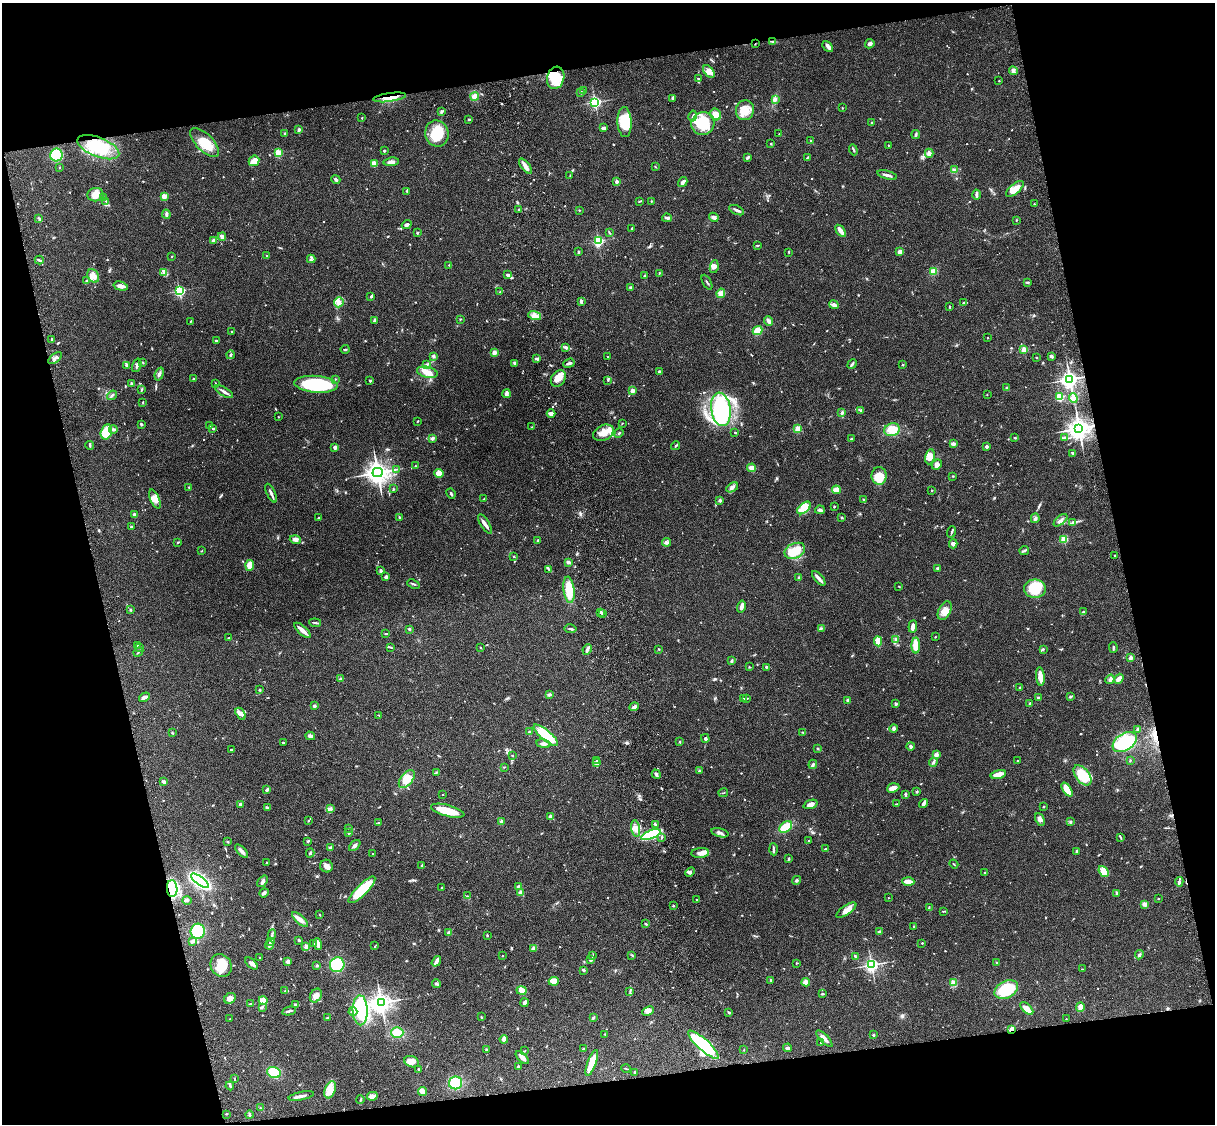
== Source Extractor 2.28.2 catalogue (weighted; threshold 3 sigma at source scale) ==
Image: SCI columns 122-4970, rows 277-4763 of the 5088 x 4926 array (HDU 1 of 3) = the unmasked area's bounding box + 8 px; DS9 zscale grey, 4 x 4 block average (1 PNG px = mean of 4 x 4 image px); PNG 1217 x 1126 px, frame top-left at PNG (2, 3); each listed source drawn as its Kron ellipse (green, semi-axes under 4 px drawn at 4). Shown black and unused: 25% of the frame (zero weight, under 3 of 4 exposures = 6% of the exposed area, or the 3 px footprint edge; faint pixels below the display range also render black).
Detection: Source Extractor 2.28.2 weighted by HDU 2 'WHT'. Background 0.09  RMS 0.0061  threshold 0.0276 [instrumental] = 3 sigma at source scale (4.5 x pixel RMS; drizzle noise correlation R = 1.50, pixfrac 1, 0.05/0.05 arcsec/px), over >= 5 px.
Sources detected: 820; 1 too faint to see at this stretch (4 x 4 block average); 2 inside a brighter object's white glare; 1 cosmic-ray / hot-pixel residue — neither listed nor drawn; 7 coinciding with a brighter row at this scale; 43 inside a brighter listed object's ellipse — not listed separately; of the other 766, all 500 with FLUX_AUTO >= 1.91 (the completeness limit of this list) listed and drawn (266 fainter detections not listed), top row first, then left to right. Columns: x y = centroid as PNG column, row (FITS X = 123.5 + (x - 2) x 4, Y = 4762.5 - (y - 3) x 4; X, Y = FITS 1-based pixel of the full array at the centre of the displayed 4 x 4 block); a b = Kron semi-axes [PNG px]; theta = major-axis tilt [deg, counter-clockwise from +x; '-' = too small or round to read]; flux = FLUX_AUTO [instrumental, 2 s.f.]
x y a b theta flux
773 41 3 2 - 3.2
755 44 2 2 - 2.2
870 44 5 4 - 10
828 46 6 3 -46 13
709 71 7 4 -54 21
1013 71 4 3 - 7.3
556 78 11 8 74 89
698 79 2 2 - 4.3
999 81 2 2 - 2.4
584 91 3 2 - 4.5
581 92 3 2 - 7.9
475 96 4 3 - 25
390 97 16 3 8 34
673 98 3 2 - 11
775 99 4 3 - 7.7
595 102 2 2 - 740
842 108 2 2 - 2.2
745 110 10 9 - 59
441 111 4 2 - 4.7
716 114 6 5 - 42
693 116 5 2 - 6.1
362 118 2 2 - 2
469 119 3 2 - 3.3
625 122 15 7 -87 110
872 122 2 2 - 12
703 123 12 11 - 160
604 128 4 2 - 10
299 130 4 3 - 6.4
285 133 3 2 - 3.4
437 134 13 11 -77 99
779 134 2 2 - 2
916 135 4 2 - 9
811 141 2 2 - 3.7
205 143 18 8 -45 70
770 144 2 2 - 2.2
888 145 2 2 - 4.1
98 147 22 9 -21 100
853 150 5 2 - 4.7
384 151 3 2 - 4.3
278 153 2 2 - 210
929 153 4 4 - 13
56 155 6 6 - 150
748 157 3 3 - 6
807 158 3 2 - 2.8
254 161 5 5 - 37
391 162 8 4 6 14
374 164 3 3 - 28
525 166 9 3 -52 28
60 167 2 2 - 2.4
655 167 3 2 - 2.2
954 170 3 2 - 3.9
887 175 10 2 -16 14
570 176 3 2 - 2.2
336 180 5 3 - 8.4
617 181 2 2 - 39
683 182 5 3 - 14
1015 189 11 5 40 38
407 191 4 2 - 3.3
95 195 8 6 9 29
976 195 5 2 - 13
164 196 2 2 - 100
103 198 2 2 - 2.9
106 201 2 2 - 2
639 201 3 2 - 2.5
651 201 2 2 - 4.6
1034 204 2 2 - 2
519 210 2 2 - 4.6
579 210 2 2 - 2
737 210 8 2 -26 10
166 214 4 2 - 5.6
714 217 5 4 - 13
39 218 3 2 - 3.4
667 218 5 3 - 7.8
1016 220 2 2 - 3.3
407 225 5 3 - 7
632 228 2 2 - 2.2
841 231 7 3 -53 19
417 233 3 2 - 3.2
610 233 3 2 - 2.2
222 237 4 2 - 18
213 240 3 2 - 4
598 241 2 2 - 500
758 245 2 2 - 2.6
579 252 3 2 - 5.2
789 252 3 2 - 2.6
900 252 3 2 - 27
172 256 2 2 - 5.2
266 256 3 2 - 3.6
311 259 4 2 - 3.9
39 260 4 2 - 5.2
449 265 2 2 - 3.1
714 267 6 4 82 13
934 271 4 3 - 25
163 272 3 2 - 3.3
659 273 3 2 - 2.5
508 275 3 2 - 12
93 276 7 5 -59 21
645 276 2 2 - 19
87 281 4 3 - 9.9
707 282 8 2 -61 4.6
1027 282 3 2 - 3.3
121 286 7 4 -15 14
630 288 4 2 - 5.4
179 291 2 2 - 580
500 292 4 2 - 3.6
721 293 5 4 - 18
371 297 4 2 - 3.8
581 301 3 2 - 13
339 302 5 4 - 15
963 302 2 2 - 2.8
834 305 5 3 - 15
949 307 3 2 - 2.9
535 315 6 3 -16 13
460 319 2 2 - 2.1
374 320 4 2 - 8.2
190 321 3 2 - 3.1
769 321 5 2 - 18
758 330 5 4 - 45
231 332 2 2 - 2.2
987 338 2 2 - 2.6
52 339 2 2 - 3
216 341 3 2 - 4.3
566 347 2 2 - 2.2
345 349 4 2 - 3.5
1024 350 2 2 - 120
494 352 3 2 - 22
230 355 4 2 - 7.1
433 356 3 3 - 5.2
607 356 2 2 - 2.9
1051 356 3 2 - 7.9
1036 357 2 2 - 2.2
55 358 8 3 37 12
537 359 4 2 - 6.8
143 362 2 2 - 2.4
515 363 4 2 - 8.5
569 363 6 2 21 9.9
426 364 2 2 - 3.2
852 364 5 2 - 6.5
137 365 7 2 71 8
903 365 2 2 - 9.6
126 366 2 2 - 2.1
427 372 10 5 -13 36
659 372 2 2 - 6
159 374 7 3 71 9.1
558 378 9 6 52 40
193 379 3 2 - 3.7
336 379 2 2 - 2
1070 379 3 3 - 1600
608 380 3 2 - 2.5
370 381 2 2 - 5
132 384 4 2 - 8.4
215 384 3 2 - 2.1
316 384 21 8 -5 300
1007 388 3 2 - 3.1
142 389 4 2 - 3.2
632 391 2 2 - 67
224 392 10 2 -31 14
506 394 4 2 - 18
987 394 2 2 - 2.1
112 395 5 2 - 5.1
1060 397 2 2 - 240
1073 398 5 4 - 22
143 402 3 2 - 2.3
721 409 17 9 -81 410
861 411 2 2 - 2.2
842 412 2 2 - 5.9
551 413 4 3 - 15
278 417 2 2 - 2.2
417 421 2 2 - 2.4
622 423 2 2 - 2
141 424 3 2 - 5.7
210 426 2 2 - 2.2
532 427 2 2 - 2.2
213 428 3 2 - 4.6
1079 428 4 4 - 2700
113 429 4 3 - 9.1
798 429 2 2 - 160
892 430 8 6 13 46
106 432 8 5 74 130
603 433 11 7 27 37
619 433 5 2 - 3.8
735 433 4 2 - 2.7
1065 437 2 2 - 2.8
432 438 4 3 - 5.6
1015 438 2 2 - 3.8
851 439 3 2 - 3.3
953 444 3 2 - 16
90 445 4 2 - 4.6
675 446 4 2 - 4
987 446 2 2 - 28
335 447 2 2 - 51
1073 453 2 2 - 3.7
930 457 7 5 79 25
937 465 5 4 - 16
415 466 2 2 - 2.7
752 468 4 3 - 36
396 469 3 2 - 2.5
378 473 5 4 - 2400
439 473 4 3 - 38
879 476 9 7 89 57
953 476 2 2 - 1.9
189 487 3 2 - 2.3
732 487 6 3 30 11
393 489 2 2 - 2.7
836 490 4 3 - 19
932 490 2 2 - 2.1
271 493 10 2 -65 14
451 494 5 2 - 4.7
155 499 10 4 -66 26
484 499 3 2 - 2.2
863 499 2 2 - 2.6
720 500 2 2 - 22
834 507 2 2 - 3.5
804 508 8 5 39 49
820 510 5 3 - 8.5
134 515 2 2 - 40
399 517 3 2 - 3
319 518 3 2 - 2.6
841 518 3 2 - 3.4
1035 518 5 3 - 9.9
1060 520 8 2 40 9.5
1072 523 2 2 - 2
485 524 11 3 -58 16
131 527 2 2 - 12
952 532 5 2 - 4.9
1064 539 2 2 - 210
295 540 5 3 - 14
538 541 2 2 - 17
178 542 4 2 - 2.8
666 542 4 2 - 7
953 544 4 3 - 14
202 551 2 2 - 2.2
795 551 11 7 24 83
1024 551 5 2 - 5.7
1114 555 2 2 - 5
514 556 3 2 - 1.9
568 562 4 2 - 7.2
250 565 5 4 - 38
549 569 4 3 - 5.1
938 569 3 3 - 10
381 571 3 3 - 5.9
386 577 4 2 - 9.4
799 578 4 2 - 5.1
819 578 9 3 -49 15
413 584 6 2 -23 6.3
899 586 3 2 - 2.7
1035 589 11 9 0 120
569 590 13 5 -84 79
741 606 6 2 77 18
130 610 3 2 - 3.8
945 611 10 6 64 30
601 612 2 2 - 3.4
1083 612 4 2 - 4.9
603 614 3 2 - 2.3
315 623 6 2 -7 5.8
913 626 6 2 84 20
821 628 2 2 - 2.6
409 629 3 3 - 3.4
571 629 6 2 -10 6.1
302 630 10 2 -43 30
386 634 3 2 - 2.6
935 637 3 2 - 1.9
229 638 4 2 - 4.7
896 639 4 2 - 5.2
878 641 5 4 - 35
916 645 8 4 90 58
137 646 3 2 - 4.5
139 647 3 2 - 3.9
390 647 4 2 - 3.1
1113 647 5 2 - 6.9
480 648 2 2 - 2.3
659 649 2 2 - 2.6
1043 649 4 2 - 4
587 650 5 2 - 11
138 652 5 2 - 4
1131 658 2 2 - 17
732 661 4 2 - 6.2
749 667 2 2 - 2.1
767 667 4 2 - 3.8
1040 676 9 3 -84 35
340 679 2 2 - 2.3
1110 679 5 3 - 9.2
1119 679 5 2 - 21
1020 688 2 2 - 2.1
259 690 2 2 - 3
549 695 4 3 - 5.2
144 697 6 3 32 12
1070 697 3 2 - 4.1
747 698 2 2 - 2.4
1038 698 3 2 - 7.8
743 699 2 2 - 2.6
847 701 4 2 - 4.5
1030 703 2 2 - 6.1
896 704 3 3 - 5
314 706 2 2 - 38
634 707 5 3 - 10
241 714 6 3 -56 13
379 715 3 2 - 2.9
894 728 4 3 - 8.2
1138 729 3 3 - 6.2
529 732 2 2 - 7.2
803 732 3 2 - 3.1
172 733 3 2 - 2.9
546 735 15 5 -40 160
310 736 5 3 - 18
705 738 4 3 - 6.2
283 742 2 2 - 3.4
680 742 2 2 - 11
1125 742 13 8 33 220
544 744 7 3 -9 13
910 746 4 3 - 6.2
817 748 3 2 - 2.3
231 750 2 2 - 3
936 755 4 3 - 12
512 756 2 2 - 2.3
597 760 2 2 - 2.1
1017 760 2 2 - 2.1
1130 760 3 2 - 2.3
933 762 4 2 - 7.5
596 763 3 2 - 3.8
813 764 4 3 - 8
504 767 2 2 - 2.2
699 771 2 2 - 2.5
436 773 3 2 - 2.8
656 774 5 2 - 7.9
998 774 8 3 15 43
1082 775 12 6 -51 100
407 779 10 6 52 65
164 782 3 2 - 12
893 788 6 4 18 20
267 790 4 3 - 7
1067 790 8 4 -56 46
917 792 3 2 - 4
723 793 5 2 - 2.7
906 794 3 2 - 9.7
443 795 2 2 - 2.2
923 803 5 3 - 8.9
240 804 2 2 - 30
810 804 7 4 20 18
897 804 4 2 - 3.7
1043 806 2 2 - 9.5
267 807 3 2 - 5.9
330 809 3 2 - 3.8
448 811 17 5 -15 67
551 817 2 2 - 48
1040 819 7 4 -66 14
308 821 2 2 - 2.7
501 822 2 2 - 45
1070 822 2 2 - 3
378 823 2 2 - 4.4
655 824 4 2 - 5.3
786 827 7 5 35 63
349 828 3 2 - 2.5
636 829 8 4 -81 22
349 833 2 2 - 5.4
720 833 9 2 -15 10
651 835 10 4 20 250
662 837 3 2 - 4.3
1121 837 4 2 - 2.3
308 841 3 2 - 3.6
809 841 2 2 - 6.4
228 842 3 2 - 3.1
355 845 7 3 44 9.7
330 848 4 2 - 4.9
773 849 6 2 -86 7.6
826 849 3 2 - 4.6
242 851 8 3 -46 17
1076 851 3 2 - 3.7
310 853 4 2 - 4.5
373 853 2 2 - 3.3
700 853 9 5 5 20
789 859 3 2 - 2.8
266 863 2 2 - 2.3
954 864 5 2 - 2.5
326 866 6 6 - 16
422 866 3 2 - 4.7
1104 871 6 4 -51 41
690 872 5 2 - 5.8
985 872 2 2 - 2.3
797 880 4 2 - 4.6
200 881 10 4 -36 740
263 881 6 3 52 10
908 882 6 2 -3 30
1179 882 5 3 - 8.9
518 886 4 2 - 4.2
441 888 2 2 - 2.7
172 889 8 5 -88 120
362 890 18 5 45 140
264 893 4 3 - 9.5
521 893 2 2 - 75
1117 893 3 2 - 8.1
467 896 2 2 - 2
888 898 2 2 - 3.4
1158 899 2 2 - 5.3
187 900 5 2 - 7.1
696 900 2 2 - 2.3
1145 904 4 4 - 11
673 906 2 2 - 2.5
929 907 3 2 - 2.6
846 910 12 4 34 29
943 911 3 2 - 2.5
319 915 2 2 - 2.4
300 919 10 3 -42 25
645 924 3 2 - 3.6
914 927 2 2 - 3.8
198 931 7 7 - 110
880 931 4 2 - 3.4
449 933 4 3 - 9.6
272 934 5 2 - 5.1
487 935 3 2 - 3
299 940 3 2 - 5.3
193 941 3 2 - 7.8
271 941 3 2 - 9.7
314 943 2 2 - 2.5
922 943 2 2 - 3.2
318 944 6 3 -72 23
269 945 5 2 - 9.3
375 946 3 2 - 2.1
306 947 3 2 - 4.5
534 948 3 2 - 15
503 955 2 2 - 2
592 955 4 2 - 2.4
632 955 3 2 - 3
1139 955 4 2 - 6.7
855 956 3 2 - 3.2
260 957 2 2 - 2
590 960 2 2 - 21
288 961 4 3 - 12
436 961 5 4 - 13
796 963 2 2 - 2.2
997 963 3 2 - 2.6
251 964 8 3 -42 14
221 965 12 10 -57 62
317 965 3 2 - 5.9
337 965 7 7 - 170
871 965 3 3 - 780
1082 969 2 2 - 2
583 970 3 2 - 9
771 980 2 2 - 8.2
554 981 5 4 - 49
806 982 4 3 - 19
953 983 4 3 - 7.1
436 984 4 2 - 4.7
1006 990 12 8 28 150
285 991 2 2 - 8.5
521 991 5 4 - 44
630 992 2 2 - 2.5
822 994 3 2 - 3.7
316 996 7 5 57 20
230 998 6 5 - 23
263 1001 4 3 - 38
381 1003 4 4 - 2100
524 1003 4 2 - 15
251 1004 3 2 - 4.3
295 1004 3 2 - 6.6
262 1007 4 3 - 4.9
1080 1007 4 3 - 20
1027 1008 8 4 -44 32
360 1010 15 7 -88 180
289 1011 7 2 12 6.8
353 1011 4 3 - 8.2
648 1011 6 4 24 16
729 1012 3 2 - 4.2
328 1017 4 2 - 4.8
481 1017 3 2 - 2.5
593 1018 4 2 - 4.5
230 1019 2 2 - 2.1
1066 1019 2 2 - 2.7
1011 1029 4 3 - 12
397 1032 6 5 - 41
605 1034 2 2 - 2.5
873 1035 2 2 - 14
504 1039 4 3 - 18
824 1039 11 3 -45 24
820 1042 2 2 - 2.1
703 1045 20 5 -43 280
787 1048 4 3 - 8.3
583 1049 2 2 - 3.8
486 1050 2 2 - 5.4
744 1050 2 2 - 2.1
525 1051 2 2 - 2
522 1058 8 3 -44 18
411 1062 7 5 -22 28
592 1063 14 4 70 57
518 1066 2 2 - 5.3
626 1069 4 2 - 2.6
419 1070 4 2 - 3.9
274 1072 7 5 -22 69
635 1072 2 2 - 7
235 1078 3 2 - 2.4
456 1083 6 6 - 90
230 1086 4 2 - 4.5
330 1090 9 5 69 28
422 1091 4 3 - 37
301 1096 13 2 12 15
372 1096 5 3 - 23
360 1100 4 2 - 4.5
261 1108 3 2 - 2.4
226 1114 3 2 - 2.2
249 1115 4 2 - 3.7
Overlapping masked pixels (flux is a lower limit): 4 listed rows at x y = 390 97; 1079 428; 172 889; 1011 1029
Diffuse or blended objects may show on this block-average render without a row.